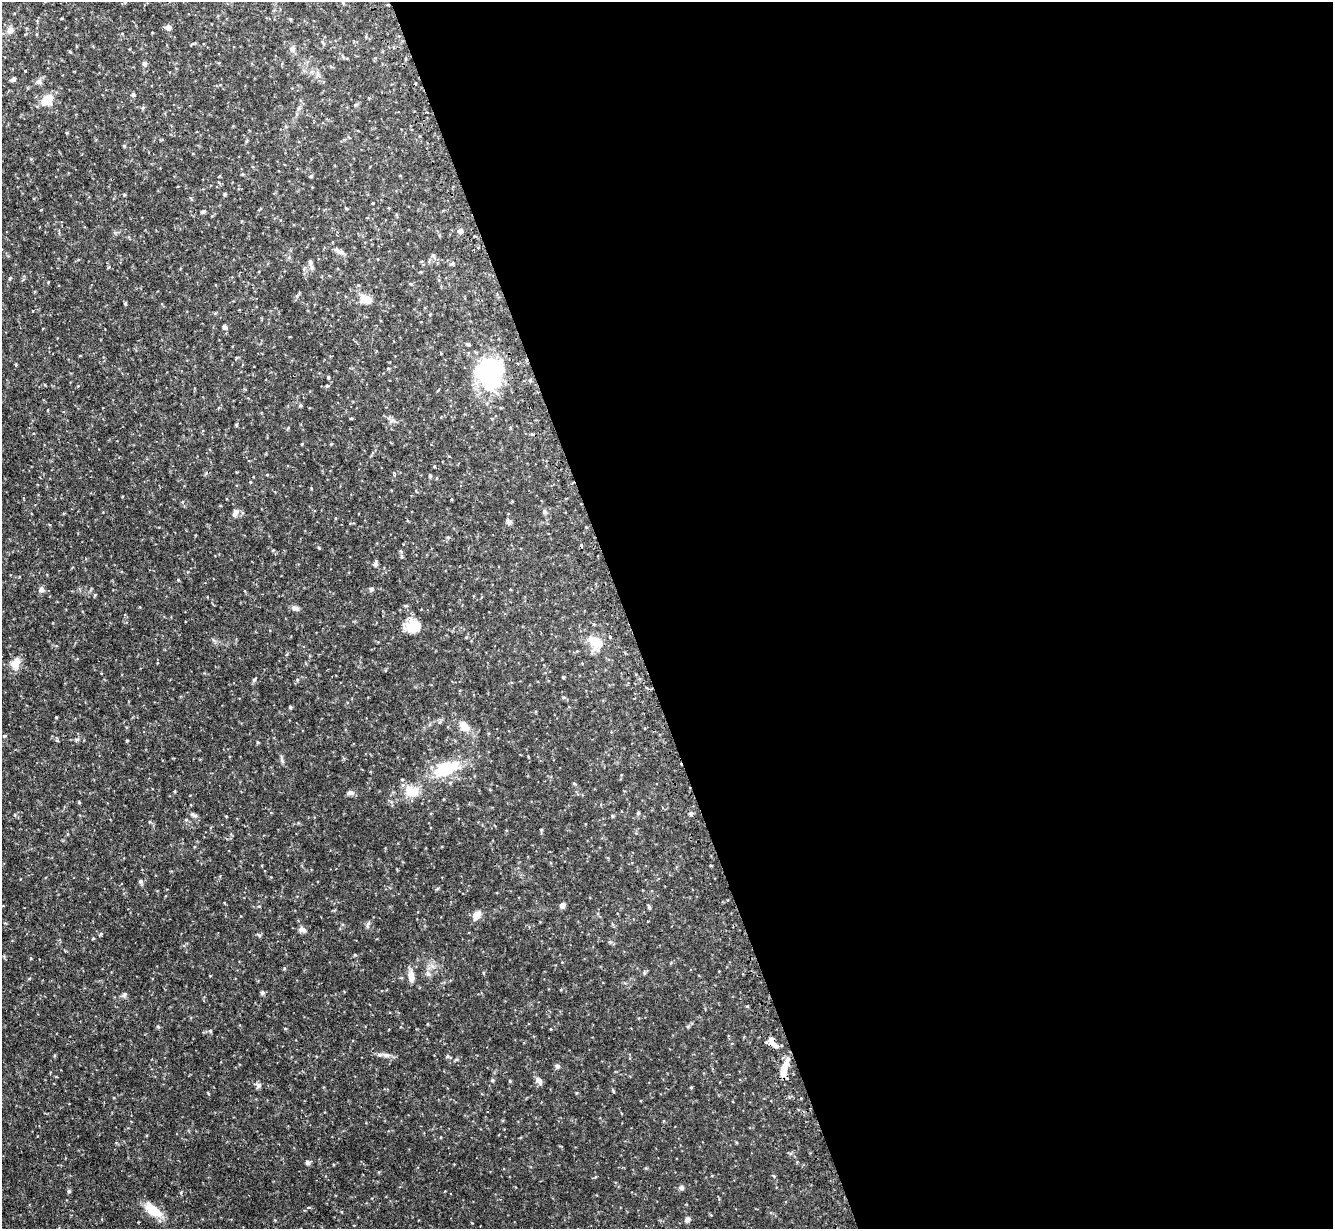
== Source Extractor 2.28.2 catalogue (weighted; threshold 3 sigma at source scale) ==
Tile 8 of 4 x 4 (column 4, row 2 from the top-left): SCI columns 4032-5362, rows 2627-3853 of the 5400 x 5380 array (HDU 1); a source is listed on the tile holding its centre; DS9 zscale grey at full resolution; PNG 1335 x 1231 px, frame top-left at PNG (2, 2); no overlay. Shown black and unused: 53% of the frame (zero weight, under 2 of 3 exposures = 4% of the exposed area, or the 3 px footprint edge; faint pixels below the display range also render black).
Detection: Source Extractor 2.28.2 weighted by HDU 2 'WHT'; one run over the whole footprint, this tile lists its part. Background 0.0818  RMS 0.0055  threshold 0.025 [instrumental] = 3 sigma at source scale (4.5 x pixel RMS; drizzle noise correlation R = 1.50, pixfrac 1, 0.05/0.05 arcsec/px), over >= 5 px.
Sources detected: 129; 1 inside a brighter object's white glare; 4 cosmic-ray / hot-pixel residue — not listed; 1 inside a brighter listed object's ellipse — not listed separately; the other 123 listed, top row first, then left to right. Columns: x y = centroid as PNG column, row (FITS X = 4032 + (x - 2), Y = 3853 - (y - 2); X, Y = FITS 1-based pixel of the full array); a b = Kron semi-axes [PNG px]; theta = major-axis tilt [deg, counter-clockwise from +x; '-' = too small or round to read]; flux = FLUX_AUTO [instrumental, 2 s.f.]
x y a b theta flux
290 20 5 4 - 0.65
168 27 6 6 - 2.5
10 30 10 8 68 3.1
36 34 4 3 - 0.47
323 42 9 2 -50 0.63
292 49 9 8 - 2
144 64 6 5 - 1.4
13 79 5 5 - 1.6
39 82 9 7 -27 1.8
133 94 5 4 - 0.92
47 100 13 9 39 11
143 108 5 5 - 0.76
67 133 5 3 - 0.48
124 146 4 4 - 0.59
311 176 5 4 - 0.66
224 194 5 4 - 0.67
373 203 3 3 - 2.7
203 212 8 5 24 0.98
460 231 7 6 - 1.8
478 247 3 3 - 4.6
339 251 18 5 -26 2.3
433 256 6 4 1 0.76
310 263 11 5 -70 1.6
452 263 7 4 27 0.84
48 282 4 2 - 0.34
366 299 15 11 -25 6.2
125 303 4 3 - 0.68
33 311 2 2 - 0.44
225 327 7 5 -52 1.1
80 355 4 3 - 0.35
16 365 5 3 - 0.55
388 368 5 3 - 0.58
488 373 40 30 -78 47
328 377 4 3 - 0.68
327 386 5 3 - 0.45
300 406 5 3 - 0.57
48 410 4 2 - 0.37
351 418 5 3 - 0.47
236 425 4 3 - 0.64
288 428 6 3 71 0.47
434 465 3 3 - 0.89
267 475 4 3 - 0.42
430 476 4 4 - 0.72
250 482 4 3 - 0.38
311 488 4 3 - 0.42
451 499 4 3 - 0.44
544 512 8 5 -42 1.1
235 513 11 7 56 2.9
508 522 7 5 -35 1.7
448 537 5 4 - 0.69
273 550 4 3 - 0.41
402 556 6 4 -63 0.72
375 564 6 5 - 1.6
178 580 4 3 - 0.53
41 589 8 7 - 1.8
372 589 6 5 - 0.98
140 607 4 3 - 0.36
295 608 10 6 -23 1.9
413 626 17 13 6 11
596 643 24 17 -67 11
16 664 16 10 70 5.3
563 677 5 3 - 0.47
254 680 6 5 - 0.98
297 680 6 4 73 0.71
564 697 5 3 - 0.56
290 707 5 4 - 0.65
56 717 3 3 - 0.4
464 726 13 9 -42 5.9
4 736 5 4 - 0.65
127 740 3 3 - 0.5
258 742 4 3 - 0.57
446 768 34 16 19 23
402 779 4 4 - 0.54
574 783 5 3 - 0.47
175 791 4 3 - 0.5
412 791 17 13 -8 10
350 793 10 6 12 1.8
79 802 4 3 - 0.53
638 813 5 5 - 0.59
691 814 6 5 - 1.1
194 815 11 4 -19 1.3
226 816 3 3 - 0.38
612 816 5 4 - 0.6
186 820 5 5 - 0.68
541 830 4 4 - 0.57
141 881 7 5 -69 1
562 905 7 5 48 2
649 907 6 3 -75 0.85
617 913 3 2 - 0.4
476 915 13 9 56 3.9
368 925 10 4 82 0.99
302 929 11 6 -16 2
259 935 8 3 -34 0.69
93 939 5 3 - 0.45
31 958 4 3 - 0.56
483 973 5 3 - 0.55
428 974 9 5 -53 1.5
411 976 15 7 -83 4.2
262 993 5 5 - 1.1
124 994 8 5 53 1.1
747 1006 5 3 - 0.49
158 1026 5 4 - 0.66
285 1028 5 3 - 0.47
210 1031 5 4 - 0.65
772 1041 12 6 -61 6.1
765 1042 5 4 - 0.78
386 1055 12 6 -12 2.4
447 1056 6 5 - 0.91
557 1066 6 6 - 1.2
784 1068 22 7 74 8.4
492 1080 5 4 - 0.8
510 1081 4 4 - 0.54
539 1081 11 7 -48 2.3
258 1085 8 7 - 1.5
691 1087 4 4 - 0.47
613 1091 6 3 -71 0.53
576 1093 5 3 - 0.41
307 1163 6 5 - 1.3
681 1188 7 6 - 1.2
69 1191 5 4 - 0.8
308 1207 5 4 - 0.9
153 1210 23 11 -37 11
687 1220 8 6 64 1.7
Overlapping masked pixels (flux is a lower limit): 2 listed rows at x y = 772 1041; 784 1068
Unlisted compact peaks at least as high as the median listed source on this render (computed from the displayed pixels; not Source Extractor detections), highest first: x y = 355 955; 101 934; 284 968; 10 278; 644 973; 302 444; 282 761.